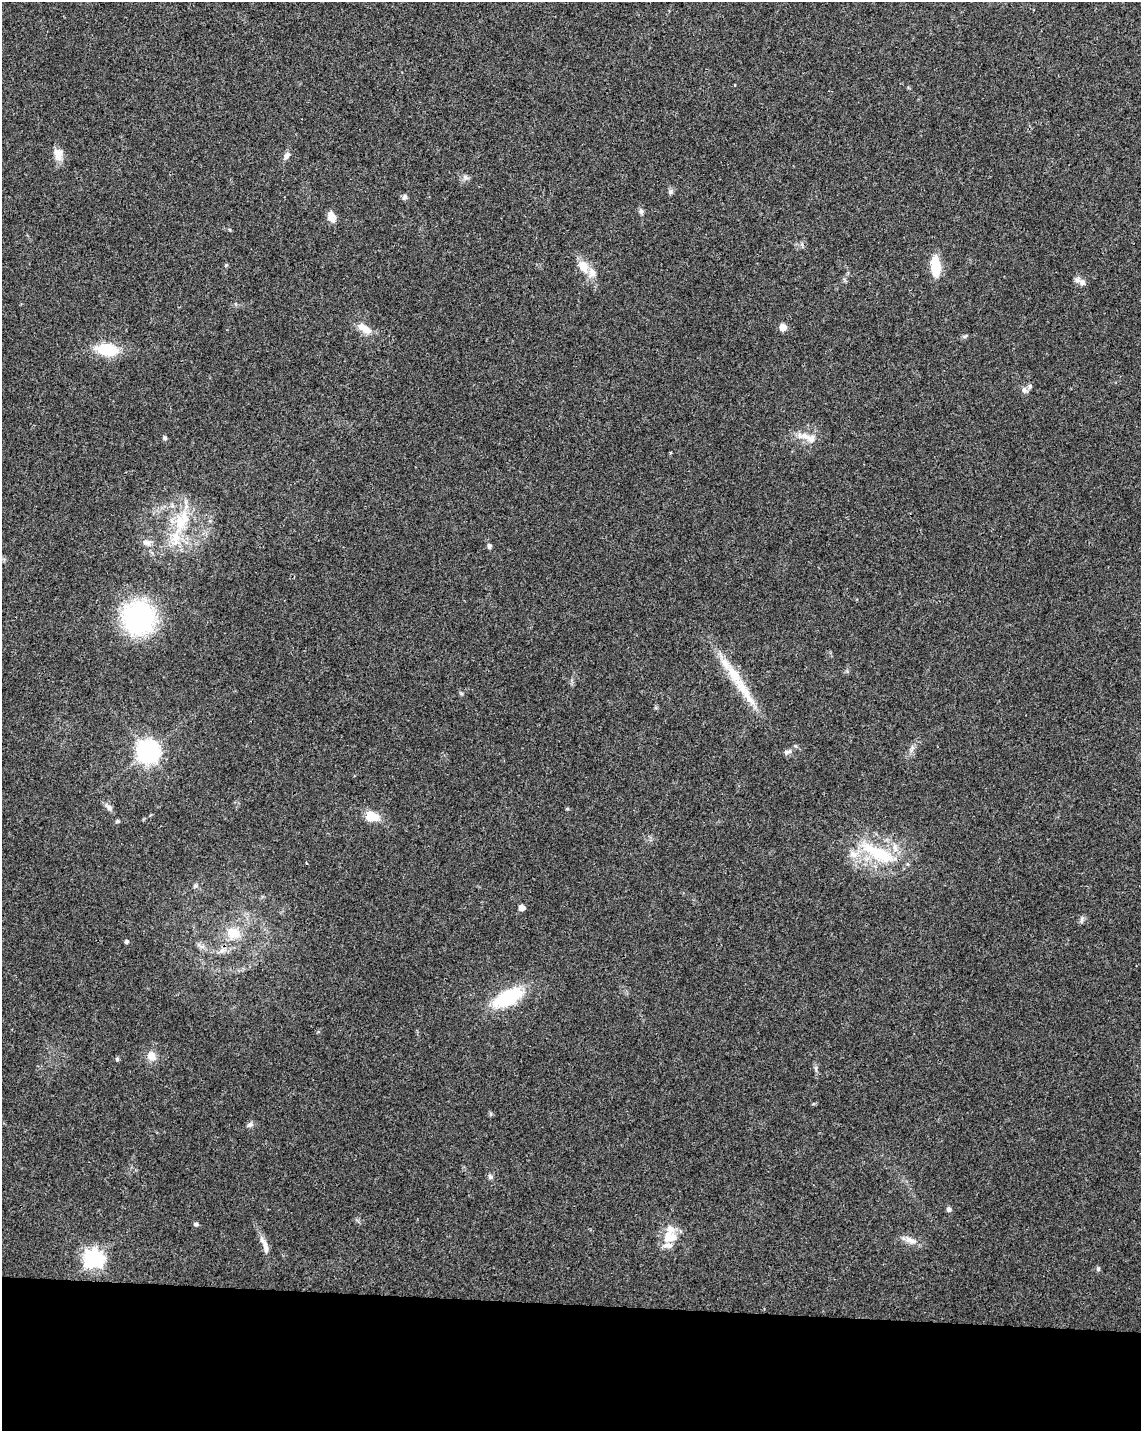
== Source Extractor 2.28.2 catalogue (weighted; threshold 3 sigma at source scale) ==
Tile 10 of 4 x 3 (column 2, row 3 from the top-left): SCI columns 1141-2279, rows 229-1657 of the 4568 x 4800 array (HDU 1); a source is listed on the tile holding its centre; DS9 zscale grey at full resolution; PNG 1143 x 1433 px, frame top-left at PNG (2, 2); no overlay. Shown black and unused: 9% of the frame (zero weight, under 3 of 4 exposures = <1% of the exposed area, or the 3 px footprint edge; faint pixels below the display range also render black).
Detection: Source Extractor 2.28.2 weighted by HDU 2 'WHT'; one run over the whole footprint, this tile lists its part. Background 0.0473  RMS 0.0036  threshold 0.0163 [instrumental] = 3 sigma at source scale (4.5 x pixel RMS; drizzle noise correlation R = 1.50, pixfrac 1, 0.0396/0.0396 arcsec/px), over >= 5 px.
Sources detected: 57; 1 cosmic-ray / hot-pixel residue — not listed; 9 inside a brighter listed object's ellipse — not listed separately; the other 47 listed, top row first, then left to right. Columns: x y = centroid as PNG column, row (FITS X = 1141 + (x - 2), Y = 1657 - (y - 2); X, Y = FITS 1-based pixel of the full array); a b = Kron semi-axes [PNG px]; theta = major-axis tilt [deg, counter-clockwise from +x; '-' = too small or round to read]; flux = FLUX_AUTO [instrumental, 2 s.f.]
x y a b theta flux
58 154 16 11 -87 3.6
286 156 11 7 57 1.5
465 177 9 4 -36 0.99
671 191 8 7 - 0.91
405 197 7 6 - 1.1
641 211 8 6 -78 0.94
332 217 11 8 -61 3.4
226 265 5 4 - 0.39
583 266 18 12 -69 5.1
936 267 21 9 -86 10
1082 283 10 7 -49 1.6
783 327 5 5 - 5.6
364 328 20 9 -31 4.4
107 350 23 12 -6 13
1030 386 7 6 - 0.93
1024 390 9 7 -52 1.3
806 436 28 9 -15 4.7
165 438 6 5 - 0.67
181 521 32 18 68 16
146 542 11 8 -22 2
489 546 5 4 - 1.2
138 618 30 28 82 55
747 694 51 11 -57 11
148 751 8 8 - 260
790 751 8 6 17 1.2
109 808 10 6 -39 1.4
371 816 15 11 -13 6.2
117 821 5 4 - 0.64
878 853 48 17 -26 22
195 886 7 4 0 0.57
522 908 5 4 - 3.1
1082 919 9 4 85 0.79
233 933 17 15 -5 6.8
126 941 5 4 - 0.77
508 998 28 13 28 26
151 1056 12 10 -64 3.3
117 1059 5 4 - 0.61
816 1068 8 4 -89 0.76
250 1125 9 6 23 1.1
490 1177 7 7 - 0.89
949 1209 6 5 - 1
196 1224 6 5 - 0.81
670 1237 21 15 14 6.2
910 1240 18 8 -17 3
265 1245 26 7 -68 3.3
93 1258 7 7 - 170
1098 1269 6 5 - 0.7
Overlapping masked pixels (flux is a lower limit): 1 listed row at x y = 233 933